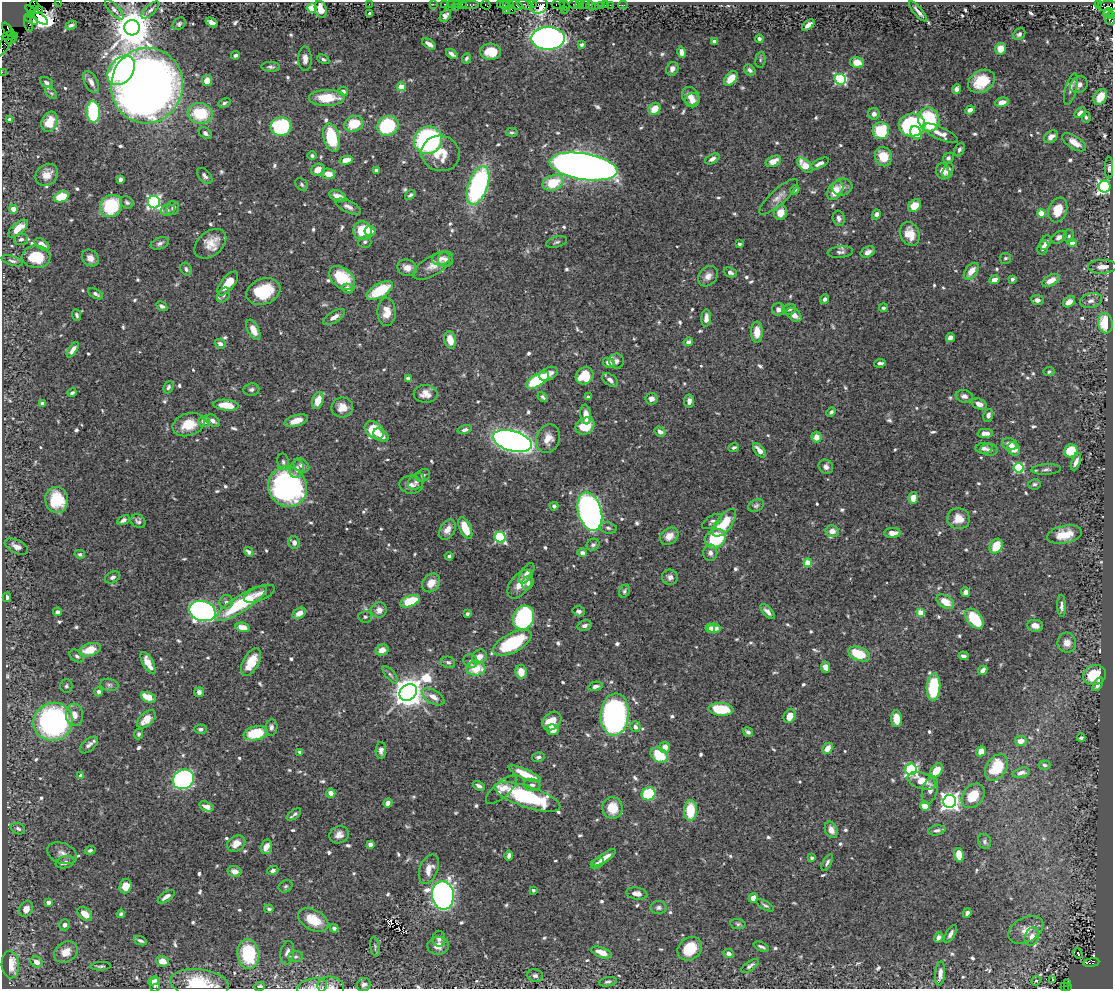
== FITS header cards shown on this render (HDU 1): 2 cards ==
NAXIS1  =                 1111
NAXIS2  =                  987

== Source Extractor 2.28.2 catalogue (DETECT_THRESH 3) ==
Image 1111 x 987 px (HDU 1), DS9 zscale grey, 1 PNG px = 1 image px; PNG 1115 x 991 px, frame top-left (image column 1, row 987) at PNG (2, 2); each listed source drawn as its Kron ellipse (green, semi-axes under 4 px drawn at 4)
Background 0.783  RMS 0.013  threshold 0.038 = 3 sigma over >= 5 px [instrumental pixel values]
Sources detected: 759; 3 with non-positive FLUX_AUTO (blend fragments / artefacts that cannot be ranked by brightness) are neither listed nor drawn; of the other 756, the 500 brightest by FLUX_AUTO listed and drawn (256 fainter detections omitted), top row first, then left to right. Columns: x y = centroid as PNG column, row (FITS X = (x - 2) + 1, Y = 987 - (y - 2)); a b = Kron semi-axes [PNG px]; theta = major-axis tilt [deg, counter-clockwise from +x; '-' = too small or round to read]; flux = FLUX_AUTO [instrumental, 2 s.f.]
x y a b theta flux
59 2 2 2 - 17
369 4 2 2 - 20
433 4 2 2 - 16
445 4 3 2 - 70
451 4 2 2 - 19
457 4 2 2 - 32
470 4 9 3 0 110
500 4 3 2 - 25
509 4 3 2 - 11
525 4 8 4 -20 170
533 4 4 3 - 31
558 4 6 3 7 69
574 4 5 4 - 92
580 4 2 2 - 32
585 4 5 3 - 74
1098 4 3 2 - 21
34 5 4 3 - 78
462 5 3 2 - 49
486 5 5 3 - 83
505 5 5 3 - 62
516 5 7 3 -26 200
565 5 6 3 -52 57
601 5 2 2 - 16
605 5 2 2 - 9.9
610 5 2 2 - 18
623 5 4 2 - 18
539 6 9 7 35 260
591 6 4 2 - 11
595 6 2 2 - 11
1107 6 10 5 5 150
456 7 3 2 - 8.6
312 8 5 4 - 34
321 9 9 5 -74 9.6
511 9 3 2 - 43
34 10 4 3 - 170
39 10 4 3 - 110
114 10 12 5 -47 2.6
150 10 11 5 43 2.8
506 10 2 2 - 55
564 10 3 2 - 24
918 12 13 3 -50 3.5
1108 13 5 4 - 740
370 14 4 4 - 3.4
32 15 4 2 - 26
37 15 14 4 -40 120
445 16 7 4 52 3.4
1112 16 4 2 - 94
31 19 8 3 -34 52
1109 19 6 4 -48 120
212 22 6 4 -29 4.2
28 24 8 2 -75 47
179 24 7 5 41 1.9
71 25 6 3 25 2.3
808 25 7 4 38 5.2
132 28 8 7 - 2500
8 30 8 3 -53 230
1019 34 7 5 44 2.3
9 36 7 3 4 260
12 38 6 3 44 320
548 38 17 11 1 530
759 39 4 3 - 2
714 41 4 4 - 7
6 43 14 4 63 180
429 44 8 4 -33 4.8
581 44 4 3 - 2
1001 49 6 5 - 9.4
491 52 10 8 -4 18
682 52 6 4 -76 5.3
452 54 6 3 -35 3.7
236 55 4 3 - 2.4
466 58 5 4 - 1.9
305 59 12 6 -89 5
323 59 6 4 -27 1.9
760 60 8 5 84 1.8
857 62 7 5 -13 10
271 67 9 5 -4 2.2
672 69 7 6 - 4.9
121 70 16 11 51 180
750 70 6 5 - 2.6
2 72 2 2 - 12
731 78 8 5 50 12
840 79 6 5 - 110
207 80 5 5 - 7.6
981 81 14 10 32 23
46 82 7 5 -27 2.4
91 82 12 6 -62 5.6
147 85 38 36 76 1200
1079 85 9 7 38 4.4
401 87 4 4 - 18
956 89 5 4 - 3.4
1071 89 16 5 75 4.3
343 91 4 4 - 5.1
51 93 7 4 -43 1.7
690 96 10 8 -54 7.8
1100 97 8 6 58 11
327 98 18 8 1 26
692 100 7 7 - 6
1002 102 7 4 15 7.6
224 103 6 4 21 1.8
655 109 6 5 - 15
970 110 5 4 - 4.3
93 112 11 6 -87 75
200 113 12 10 -7 39
1080 113 6 4 36 4.4
874 114 6 5 - 4.1
1086 117 5 4 - 1.8
10 119 4 4 - 3.2
929 119 12 10 -75 74
50 122 10 7 65 15
354 124 10 7 22 21
912 125 13 11 1 120
388 126 11 9 26 60
281 127 10 9 - 85
881 131 8 8 - 41
512 132 6 4 -10 1.7
205 133 7 5 -39 2.9
916 133 7 5 -60 13
940 133 19 6 -24 8.4
1051 137 7 5 34 6.5
332 138 14 8 -77 43
428 140 14 13 - 170
1074 142 13 6 -32 9.6
959 150 7 4 63 2.5
440 153 19 17 -14 20
312 156 4 4 - 2
883 157 10 8 -67 18
948 158 6 5 - 2.7
712 159 8 4 29 3.4
346 160 6 4 13 8.2
773 161 8 5 23 9
820 163 10 4 26 4.2
805 165 9 5 -46 15
583 167 34 13 -9 1100
1109 168 11 4 89 2
318 170 7 5 26 8.3
376 170 4 4 - 2.7
948 170 8 5 73 3.8
943 171 8 6 -70 9.3
328 174 7 5 -9 9.6
47 175 12 10 41 8.9
205 176 9 5 -48 3.2
121 179 4 4 - 3
553 183 11 7 20 28
302 184 7 5 -48 1.8
478 185 20 9 70 160
842 187 10 8 7 4.8
1105 187 6 6 - 230
795 190 5 3 - 2.3
835 191 10 7 57 14
410 195 5 4 - 2
338 196 9 5 -20 7.4
61 197 8 5 20 26
779 197 25 7 42 6.9
127 202 7 5 -34 1.9
154 202 6 6 - 200
111 206 12 10 44 46
915 206 7 5 37 15
348 207 14 5 -25 4.5
173 208 7 6 - 2.5
13 209 4 4 - 7.8
168 210 7 5 14 2.3
1058 210 13 9 70 18
781 213 7 6 - 11
1041 213 4 4 - 20
876 214 5 4 - 2.6
839 218 8 6 -75 3.2
18 229 12 5 39 11
363 231 9 9 - 28
370 231 5 5 - 6.6
910 234 12 9 -69 14
1069 236 6 5 - 1.8
1059 237 8 5 31 3.8
21 239 7 5 19 2.8
365 242 7 6 - 1.9
556 242 11 5 16 1.9
1046 242 7 5 64 3.3
160 243 9 5 20 2.8
1072 243 4 4 - 6.7
42 244 8 5 -34 6.8
210 244 18 12 40 13
739 244 3 3 - 2.4
1043 247 7 5 67 3.9
840 252 13 6 5 3.2
868 252 7 5 25 3.4
36 257 14 11 -3 27
90 258 9 7 -44 6.2
441 258 9 6 17 3.6
1005 258 6 5 - 1.8
446 260 7 7 - 3.8
12 261 11 4 -18 2.3
433 266 22 9 30 9.6
1102 267 14 7 1 8.6
407 268 10 8 -15 6.8
186 269 7 5 -59 2.5
971 271 9 5 51 11
730 272 7 5 -23 2.9
708 276 11 9 50 5.8
342 278 15 10 -40 34
1012 279 4 3 - 3.1
994 280 5 4 - 8.4
1051 280 9 5 29 8.9
228 283 14 6 51 16
348 288 6 4 -26 2.6
263 291 17 12 20 39
380 291 15 7 29 33
96 294 8 4 -29 2.4
224 295 8 5 53 2.2
825 299 5 4 - 2.8
1037 300 6 5 - 3.7
1091 301 11 7 14 4.3
1069 302 7 4 36 8
162 306 6 4 -29 2.3
883 308 4 4 - 2.3
778 309 6 6 - 3.8
789 309 7 5 16 2.2
387 312 14 9 -89 10
77 315 6 4 -67 1.7
794 315 8 5 -40 7.7
334 317 12 5 32 5.4
706 318 9 5 85 5
1105 323 10 7 -82 27
253 330 11 5 -64 9.5
757 332 10 6 89 11
950 338 5 4 - 5.6
450 340 9 6 -76 11
688 342 5 4 - 4.1
220 344 5 5 - 4.1
73 350 9 4 55 5.5
616 361 7 7 - 4
609 363 6 4 -32 7.5
880 363 6 3 6 2.6
1049 372 5 4 - 1.7
549 374 10 6 24 6.4
585 376 9 8 - 29
408 379 4 4 - 6.5
537 380 13 6 32 53
610 380 9 5 -38 4.7
168 387 6 4 66 2
251 390 8 6 7 2.4
72 393 4 3 - 1.9
426 394 12 9 -3 7.7
964 396 8 6 -11 4.2
543 397 6 4 -48 2
588 397 4 3 - 2.8
651 399 6 5 - 3.6
318 400 9 5 72 13
689 401 6 5 - 4.8
43 403 4 4 - 7.5
979 404 8 5 -21 6.2
226 405 13 5 -6 15
342 407 11 10 - 10
831 412 5 4 - 2
586 415 10 5 -82 6.6
988 416 7 4 75 3.5
204 421 6 5 - 6.7
213 421 8 5 -38 3.9
296 421 12 5 16 9.9
189 424 16 11 17 19
585 426 10 8 33 18
374 430 11 8 -40 25
465 430 7 4 15 2.8
660 432 6 4 -34 4.1
985 433 8 4 2 4.9
381 435 8 5 -35 5.2
816 437 5 5 - 7.9
548 439 14 11 71 9.4
512 441 20 10 -15 550
1010 444 7 6 - 5.9
734 447 5 3 - 1.9
984 448 9 5 5 2.6
1014 449 7 6 - 9.4
759 450 9 4 -50 7.1
989 450 9 6 -4 3.1
1071 451 7 6 - 26
283 462 8 6 -79 2.2
1076 462 9 4 69 5
301 465 8 6 -34 3.1
826 467 7 6 - 3.7
1019 468 5 5 - 77
297 469 9 7 71 4.3
1046 469 15 5 3 2.8
423 475 8 5 29 2.2
416 481 9 7 47 3
1034 484 6 5 - 1.8
411 485 11 9 -5 5.4
288 487 20 19 - 250
913 498 6 4 -86 5.3
57 500 13 11 -81 33
554 506 4 4 - 2.4
756 506 8 5 25 2.1
590 511 19 11 -74 350
958 519 11 10 - 11
123 520 7 4 30 3.3
138 521 8 6 -30 2.6
712 521 11 5 32 2.7
724 523 16 7 53 26
465 528 11 5 -66 17
608 528 9 5 -10 2.4
448 530 11 7 59 6.7
832 531 6 6 - 8.6
893 533 8 5 1 7.3
1064 535 17 8 11 19
669 536 10 8 36 8.1
500 537 5 5 - 100
715 539 11 9 34 53
294 542 6 5 - 3.7
593 545 7 5 27 2.4
996 546 8 6 60 21
16 547 13 6 -26 6.3
249 552 5 4 - 2.8
582 553 5 4 - 4.4
710 553 8 7 - 3.8
80 554 5 4 - 1.8
449 556 4 3 - 2
808 563 4 4 - 24
527 573 11 5 58 4.4
112 577 8 5 26 2.9
670 577 8 7 - 3.9
431 583 10 8 49 9.3
528 583 7 5 67 2.9
520 584 16 9 51 12
624 591 7 5 61 1.8
965 592 5 4 - 4.6
259 594 16 7 21 5.5
7 597 5 4 - 2.9
410 601 10 5 20 34
226 602 7 7 - 3.1
945 602 10 6 -33 13
241 604 30 8 33 59
1062 606 11 4 -88 3.4
379 610 8 7 - 5.5
202 611 13 10 -17 340
579 611 6 5 - 2.8
57 612 4 3 - 2.7
768 612 9 4 -47 4
299 613 7 5 33 7
921 613 4 4 - 22
467 614 3 3 - 1.9
365 617 7 6 - 1.9
523 618 12 10 64 100
974 619 11 7 -51 41
584 626 7 5 14 2.9
1035 626 8 6 -6 6.2
243 627 7 4 -13 11
710 628 5 4 - 6.8
714 628 6 5 - 7.9
512 643 21 9 28 57
1067 643 10 9 - 6.3
90 650 11 6 17 16
382 650 6 5 - 7.6
859 654 11 6 -23 29
77 656 8 5 -37 2.1
963 656 5 4 - 2.9
479 657 8 6 37 8
470 661 7 6 - 2.2
251 662 15 8 61 18
448 662 7 5 -14 2.6
148 663 12 5 -61 11
826 667 5 4 - 6.3
476 668 10 7 0 22
983 670 5 4 - 4.5
521 672 7 5 -81 11
390 675 10 4 -50 2.1
1094 675 11 10 - 36
1098 684 7 4 61 4.6
109 685 9 6 -11 2.2
66 686 7 6 - 1.8
595 686 7 4 12 3.6
933 687 13 7 86 54
99 692 5 4 - 2.4
199 692 5 5 - 3.4
408 692 9 7 38 1700
149 697 8 4 -24 21
433 697 12 6 -31 7.8
721 709 12 6 -5 40
615 714 21 14 85 260
74 715 11 8 -85 8.4
790 716 7 5 60 9.3
146 719 11 6 44 10
896 719 8 5 -86 16
552 721 10 8 41 17
53 722 20 18 27 210
271 727 8 6 80 2.9
635 727 5 5 - 3.2
201 729 6 4 0 2.6
553 730 6 5 - 8.5
748 732 5 4 - 2.4
256 733 12 7 12 33
139 734 5 4 - 1.7
1081 738 4 3 - 1.7
1021 741 6 5 - 6.6
89 745 11 6 40 3.6
665 747 5 5 - 7.6
828 748 6 4 46 8.4
381 750 8 5 88 3.4
981 751 5 4 - 6.2
300 752 4 3 - 1.9
659 755 9 7 -35 25
538 757 6 4 12 2.1
1044 765 6 4 -7 1.7
996 767 14 10 55 30
911 769 6 5 - 150
936 771 8 5 53 18
1021 773 8 5 14 4
525 774 17 5 -24 19
81 776 4 3 - 5.6
183 779 11 9 31 210
922 781 14 8 -17 14
532 785 8 6 -5 3.1
479 786 6 4 -29 2.7
502 790 19 8 41 8.3
930 790 14 7 73 6.2
331 793 5 4 - 6
649 794 7 6 - 53
973 796 13 10 52 20
527 797 34 10 -18 90
950 801 6 6 - 440
388 803 5 4 - 4.5
206 806 7 5 -18 5
925 806 5 4 - 13
613 808 11 10 - 17
690 810 10 6 87 29
294 815 8 3 36 1.9
18 829 7 5 -26 2.6
831 830 8 6 -67 5.5
937 830 9 5 10 2.5
339 835 10 8 24 5.6
985 841 8 6 -68 2.1
236 843 10 7 32 7.7
370 844 4 3 - 5.8
266 847 7 5 75 8.1
90 850 5 4 - 1.8
62 853 15 10 -21 6.5
509 855 5 4 - 3.4
959 855 7 4 -77 20
604 858 13 4 34 6.3
812 858 3 3 - 2.4
65 862 9 6 14 4.8
597 863 7 4 27 2.4
827 863 9 4 63 2.1
429 869 15 9 68 9
273 870 6 4 21 2.2
235 871 7 5 -12 7.1
126 886 7 6 - 12
286 886 7 5 32 1.7
533 890 4 3 - 2.7
637 893 10 6 -7 4.5
443 895 14 11 -84 600
166 897 10 4 34 4.9
753 898 5 4 - 5.7
48 902 4 3 - 5.5
765 905 10 4 -29 1.9
658 908 8 6 -2 2.4
26 909 8 6 65 8.1
269 909 4 4 - 1.8
967 913 5 4 - 3.3
85 914 8 5 -41 12
121 914 4 3 - 1.8
313 920 16 10 -29 19
738 924 8 5 -10 1.8
65 925 6 5 - 3.4
334 928 4 4 - 2.3
1026 930 19 12 28 11
950 934 10 4 59 3.3
939 937 5 4 - 3.2
1032 937 9 7 68 6.5
439 939 8 6 -86 2.6
140 941 7 4 -22 2
438 946 11 9 3 8.2
375 947 10 5 -81 2.1
761 947 8 3 -23 2.1
690 949 13 11 40 25
66 952 12 10 35 11
602 952 11 5 -20 9.4
287 953 12 6 81 4.5
729 953 5 4 - 3.7
1078 953 5 3 - 4.5
248 954 15 11 -84 50
296 957 7 5 2 1.9
163 961 6 5 - 9.4
36 962 6 5 - 5.9
1091 963 8 4 7 460
10 965 14 8 -85 24
101 966 10 3 3 1.7
750 966 10 4 34 2.8
940 973 12 5 85 6.1
535 976 8 6 -12 3
1053 980 3 2 - 2.5
154 981 6 4 29 2.9
1036 981 5 4 - 2.2
608 982 9 4 11 2
200 983 29 14 -7 36
1068 983 3 2 - 84
155 985 7 5 79 3.3
364 985 7 6 - 2.9
331 986 13 9 -9 5.8
1064 986 4 3 - 40
260 987 5 3 - 2.6
312 987 15 8 10 5.4
1067 987 3 3 - 62
At the frame edge (FLAGS 8, measured only in part): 8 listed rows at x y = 59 2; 34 5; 1112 16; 132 28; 2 72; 200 983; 331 986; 260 987
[256 fainter detections neither listed nor drawn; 3 non-positive-flux detections neither listed nor drawn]